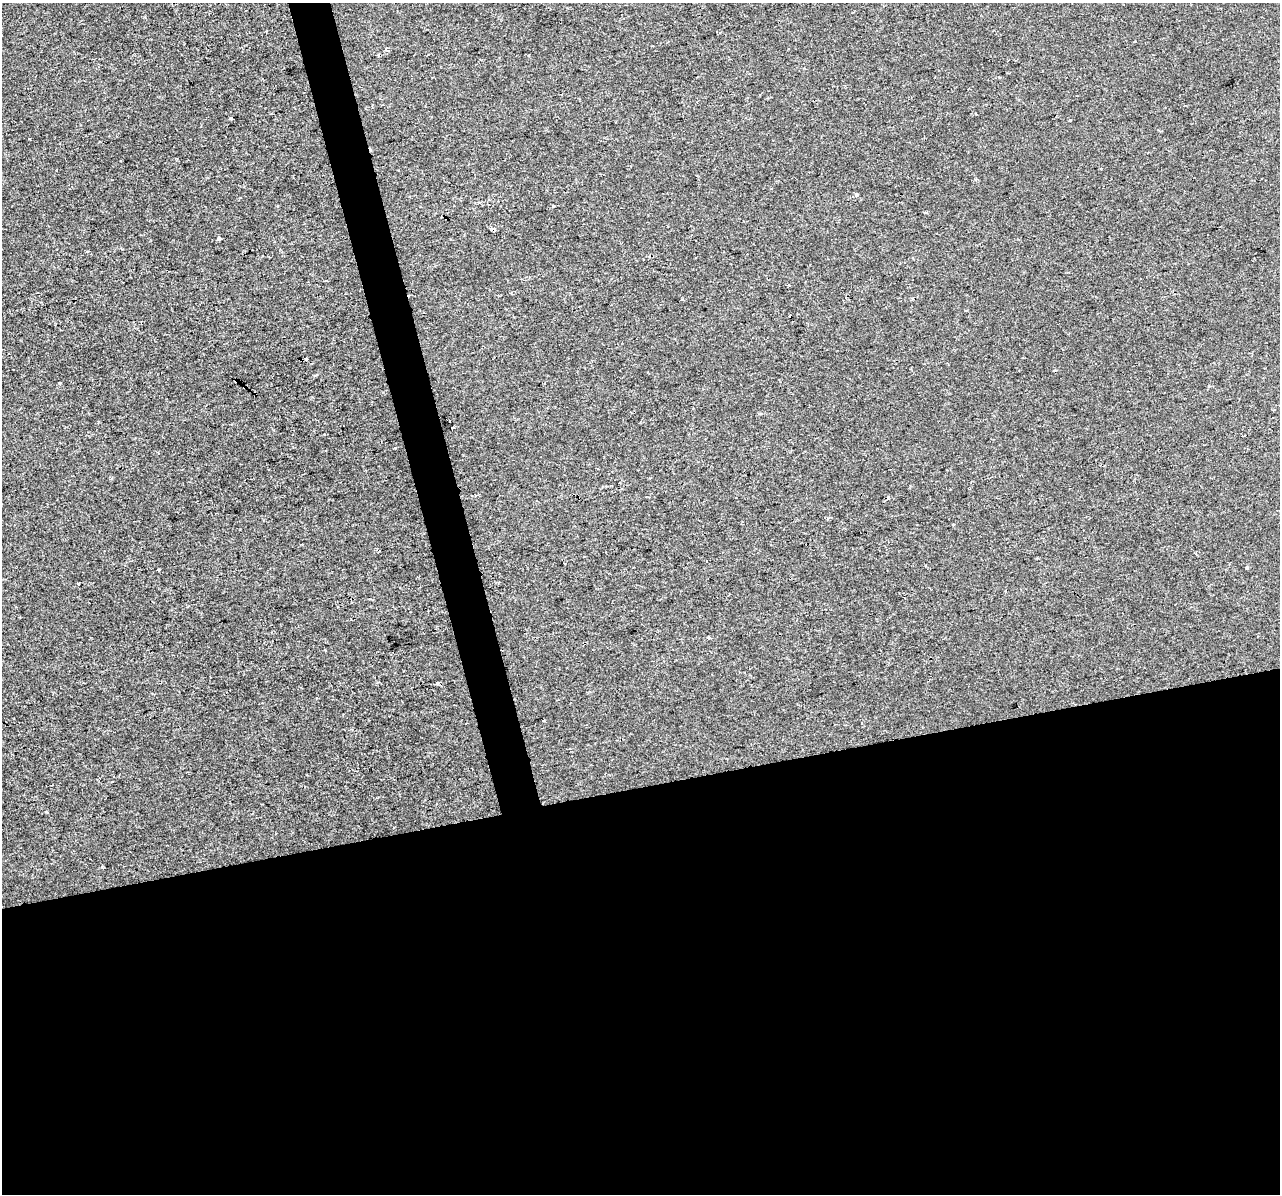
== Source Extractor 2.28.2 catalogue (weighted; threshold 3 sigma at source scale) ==
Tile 15 of 4 x 4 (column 3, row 4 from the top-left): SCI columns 2555-3832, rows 92-1283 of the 5109 x 4903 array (HDU 1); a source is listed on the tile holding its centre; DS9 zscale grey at full resolution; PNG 1282 x 1196 px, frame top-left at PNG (2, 3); no overlay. Shown black and unused: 36% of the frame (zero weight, under 2 of 3 exposures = <1% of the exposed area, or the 3 px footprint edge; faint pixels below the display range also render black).
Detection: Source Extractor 2.28.2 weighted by HDU 2 'WHT'; one run over the whole footprint, this tile lists its part. Background -4.07e-04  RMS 0.0043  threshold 0.0193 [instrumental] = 3 sigma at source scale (4.5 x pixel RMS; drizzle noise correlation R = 1.50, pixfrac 1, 0.0396/0.0396 arcsec/px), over >= 5 px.
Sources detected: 25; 6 cosmic-ray / hot-pixel residue — not listed; the other 19 listed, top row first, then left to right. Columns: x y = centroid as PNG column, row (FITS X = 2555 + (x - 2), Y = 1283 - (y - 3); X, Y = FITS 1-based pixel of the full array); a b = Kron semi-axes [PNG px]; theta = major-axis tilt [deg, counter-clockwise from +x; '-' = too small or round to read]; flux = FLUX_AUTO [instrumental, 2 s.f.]
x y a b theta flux
387 50 4 3 - 1.1
231 118 4 3 - 1.1
1070 120 3 3 - 0.78
29 139 2 2 - 0.43
857 195 4 3 - 4
219 239 5 4 - 1.9
682 299 3 3 - 0.45
306 359 3 3 - 0.92
59 383 3 3 - 0.9
450 421 4 3 - 3.1
452 427 3 3 - 1.2
706 561 3 3 - 1.6
565 563 2 2 - 0.35
1247 567 4 4 - 0.6
78 584 3 3 - 2.8
709 638 3 3 - 1.8
437 684 4 3 - 0.86
543 721 3 2 - 0.51
727 759 3 2 - 0.39
Unlisted compact peaks at least as high as the median listed source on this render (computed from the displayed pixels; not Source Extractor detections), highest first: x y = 102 867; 395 448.